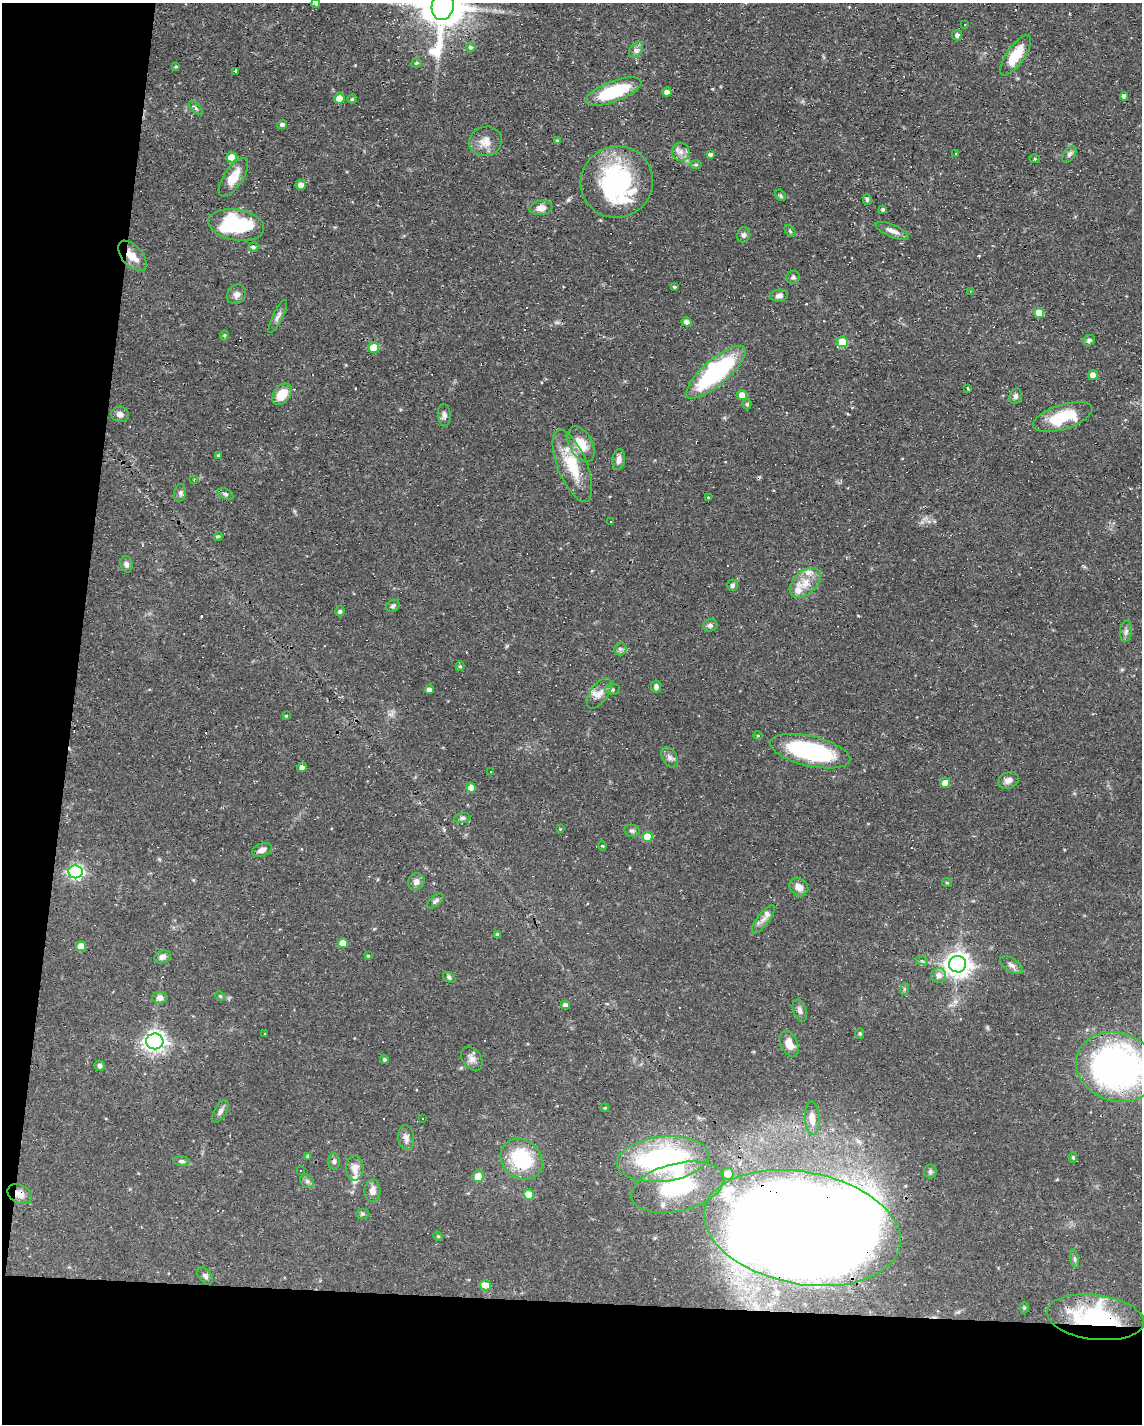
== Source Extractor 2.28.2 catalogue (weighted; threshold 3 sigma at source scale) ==
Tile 9 of 4 x 3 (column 1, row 3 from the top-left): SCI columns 1-1140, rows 214-1635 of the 4561 x 4584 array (HDU 1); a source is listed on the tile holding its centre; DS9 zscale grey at full resolution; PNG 1144 x 1426 px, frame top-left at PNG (2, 3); each listed source drawn as its Kron ellipse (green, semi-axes under 4 px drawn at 4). Shown black and unused: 15% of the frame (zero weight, under 3 of 4 exposures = <1% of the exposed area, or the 3 px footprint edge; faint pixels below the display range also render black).
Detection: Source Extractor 2.28.2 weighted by HDU 2 'WHT'; one run over the whole footprint, this tile lists its part. Background 0.0541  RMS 0.0032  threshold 0.0144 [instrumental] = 3 sigma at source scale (4.5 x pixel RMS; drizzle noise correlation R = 1.50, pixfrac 1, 0.05/0.05 arcsec/px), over >= 5 px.
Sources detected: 179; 1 inside a brighter object's white glare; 10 cosmic-ray / hot-pixel residue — neither listed nor drawn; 11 inside a brighter listed object's ellipse — not listed separately; the other 157 listed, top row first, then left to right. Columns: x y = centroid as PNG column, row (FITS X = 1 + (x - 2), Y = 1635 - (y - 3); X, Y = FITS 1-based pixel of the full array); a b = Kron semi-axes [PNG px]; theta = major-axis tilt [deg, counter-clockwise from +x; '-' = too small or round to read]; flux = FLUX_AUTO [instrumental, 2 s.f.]
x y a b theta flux
316 3 4 4 - 0.61
443 6 14 11 80 1200
965 24 3 3 - 0.29
957 35 5 5 - 1.1
471 47 5 4 - 0.68
636 50 9 5 50 1.2
1016 55 24 9 55 10
416 63 5 4 - 0.53
176 66 3 3 - 0.32
236 72 3 3 - 48
613 92 29 10 21 21
667 92 5 4 - 1.9
1124 96 4 4 - 1.3
340 98 5 5 - 5.4
352 99 4 4 - 0.48
196 108 9 3 -45 0.57
282 125 5 4 - 1.1
557 140 4 3 - 0.37
486 141 16 14 17 3.9
681 152 9 9 - 1.9
710 154 4 4 - 1.1
956 154 3 3 - 0.83
1069 154 9 5 52 0.86
232 157 5 5 - 5.7
1035 159 5 3 - 0.37
696 164 6 4 -1 0.51
233 177 22 9 57 5.6
617 182 36 35 - 44
301 185 5 5 - 2
781 195 6 4 -57 0.49
867 199 5 4 - 0.63
541 208 11 7 8 2.5
883 210 3 3 - 0.68
236 225 28 15 -9 24
790 231 7 4 -46 0.43
892 231 18 6 -23 2
744 235 8 6 73 0.89
254 247 5 5 - 0.7
132 256 18 10 -48 4.1
793 277 7 6 - 0.71
674 287 4 3 - 0.41
970 291 3 3 - 0.28
236 294 10 9 - 1.6
779 296 9 6 7 1.3
1039 313 5 5 - 5
278 316 18 5 64 1.3
686 322 5 4 - 1.8
224 335 5 4 - 0.41
1089 340 6 5 - 0.71
842 342 5 5 - 12
374 348 5 5 - 7.3
716 372 38 12 41 42
1093 375 5 5 - 2.9
968 388 3 3 - 0.61
282 394 12 8 52 6.3
742 395 5 5 - 2.5
1015 396 8 6 69 1
747 404 5 4 - 0.51
120 414 9 7 -6 1.6
444 415 11 6 -87 1.1
1063 417 31 12 17 13
581 444 19 11 -61 6.1
218 455 4 3 - 0.31
619 460 10 6 84 1.7
572 466 38 14 -68 12
194 479 3 3 - 0.25
180 493 9 6 81 0.93
225 494 8 5 -26 0.74
708 497 3 3 - 0.41
611 522 3 3 - 1.2
218 536 4 4 - 0.45
126 564 8 6 -77 1.1
805 583 18 11 42 4.8
733 585 6 5 - 0.89
393 606 7 5 30 0.8
340 611 5 5 - 0.69
710 625 7 6 - 0.96
1126 631 11 6 83 1
620 649 6 6 - 0.83
460 666 5 4 - 0.5
656 686 6 5 - 0.99
613 689 7 5 3 0.72
429 690 4 4 - 1.7
599 693 17 9 54 2.5
286 716 3 3 - 0.31
758 735 4 3 - 0.3
810 751 41 15 -13 42
670 757 11 7 -61 1.3
302 767 5 4 - 1.4
490 771 3 2 - 0.35
1008 780 11 8 22 1.7
945 783 5 5 - 3.4
471 788 4 4 - 3.2
462 818 8 5 8 0.81
560 829 3 3 - 0.26
632 831 8 6 -9 0.74
647 837 5 5 - 8.1
602 846 4 4 - 0.3
262 850 10 6 22 1.8
76 872 7 6 - 68
416 882 9 8 - 1.7
947 883 5 4 - 0.39
799 887 10 8 -44 2.5
436 901 10 5 41 0.77
763 919 17 6 53 2.1
497 934 4 3 - 0.51
343 943 5 5 - 4
81 946 5 5 - 4.8
368 956 3 3 - 0.34
162 957 8 6 23 1.7
922 961 6 4 -18 0.47
958 964 8 8 - 300
1011 965 13 6 -33 1.3
939 975 7 7 - 2.2
449 977 6 5 - 0.66
904 989 6 4 72 0.4
220 996 5 4 - 0.35
160 998 8 5 -1 1.4
565 1005 4 4 - 1.2
800 1010 11 6 -71 1.3
860 1033 5 4 - 0.41
265 1034 4 2 - 0.21
155 1041 9 8 - 170
789 1044 13 8 -64 4.1
472 1059 13 9 -55 1.8
384 1060 4 4 - 0.55
100 1066 5 5 - 0.91
1117 1067 41 34 -18 120
605 1108 4 3 - 0.37
220 1111 12 6 61 1.2
812 1118 17 7 -88 2.6
422 1119 3 3 - 1.7
406 1138 12 8 -85 1.7
308 1156 4 3 - 0.5
1073 1157 5 4 - 0.35
522 1159 22 19 -40 20
663 1159 46 22 7 62
182 1161 8 4 -5 0.82
334 1161 8 6 87 0.8
355 1168 12 9 -90 2.8
300 1170 3 2 - 0.21
930 1172 7 6 - 0.84
728 1174 6 6 - 3.1
478 1176 6 5 - 4.4
307 1181 7 6 - 0.81
678 1187 47 24 14 23
372 1191 11 8 89 2.2
20 1194 13 9 -28 2.4
529 1195 5 5 - 5.4
362 1214 6 5 - 0.53
802 1228 99 56 -11 1700
438 1236 5 4 - 0.34
1075 1259 9 4 -79 0.64
205 1276 10 6 -54 0.96
486 1285 5 5 - 5
1024 1307 6 4 89 0.51
1095 1317 49 22 -7 39
Overlapping masked pixels (flux is a lower limit): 5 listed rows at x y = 443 6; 132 256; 20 1194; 802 1228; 1095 1317
Isophote crosses this tile's border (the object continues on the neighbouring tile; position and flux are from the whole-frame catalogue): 2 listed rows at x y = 316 3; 443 6